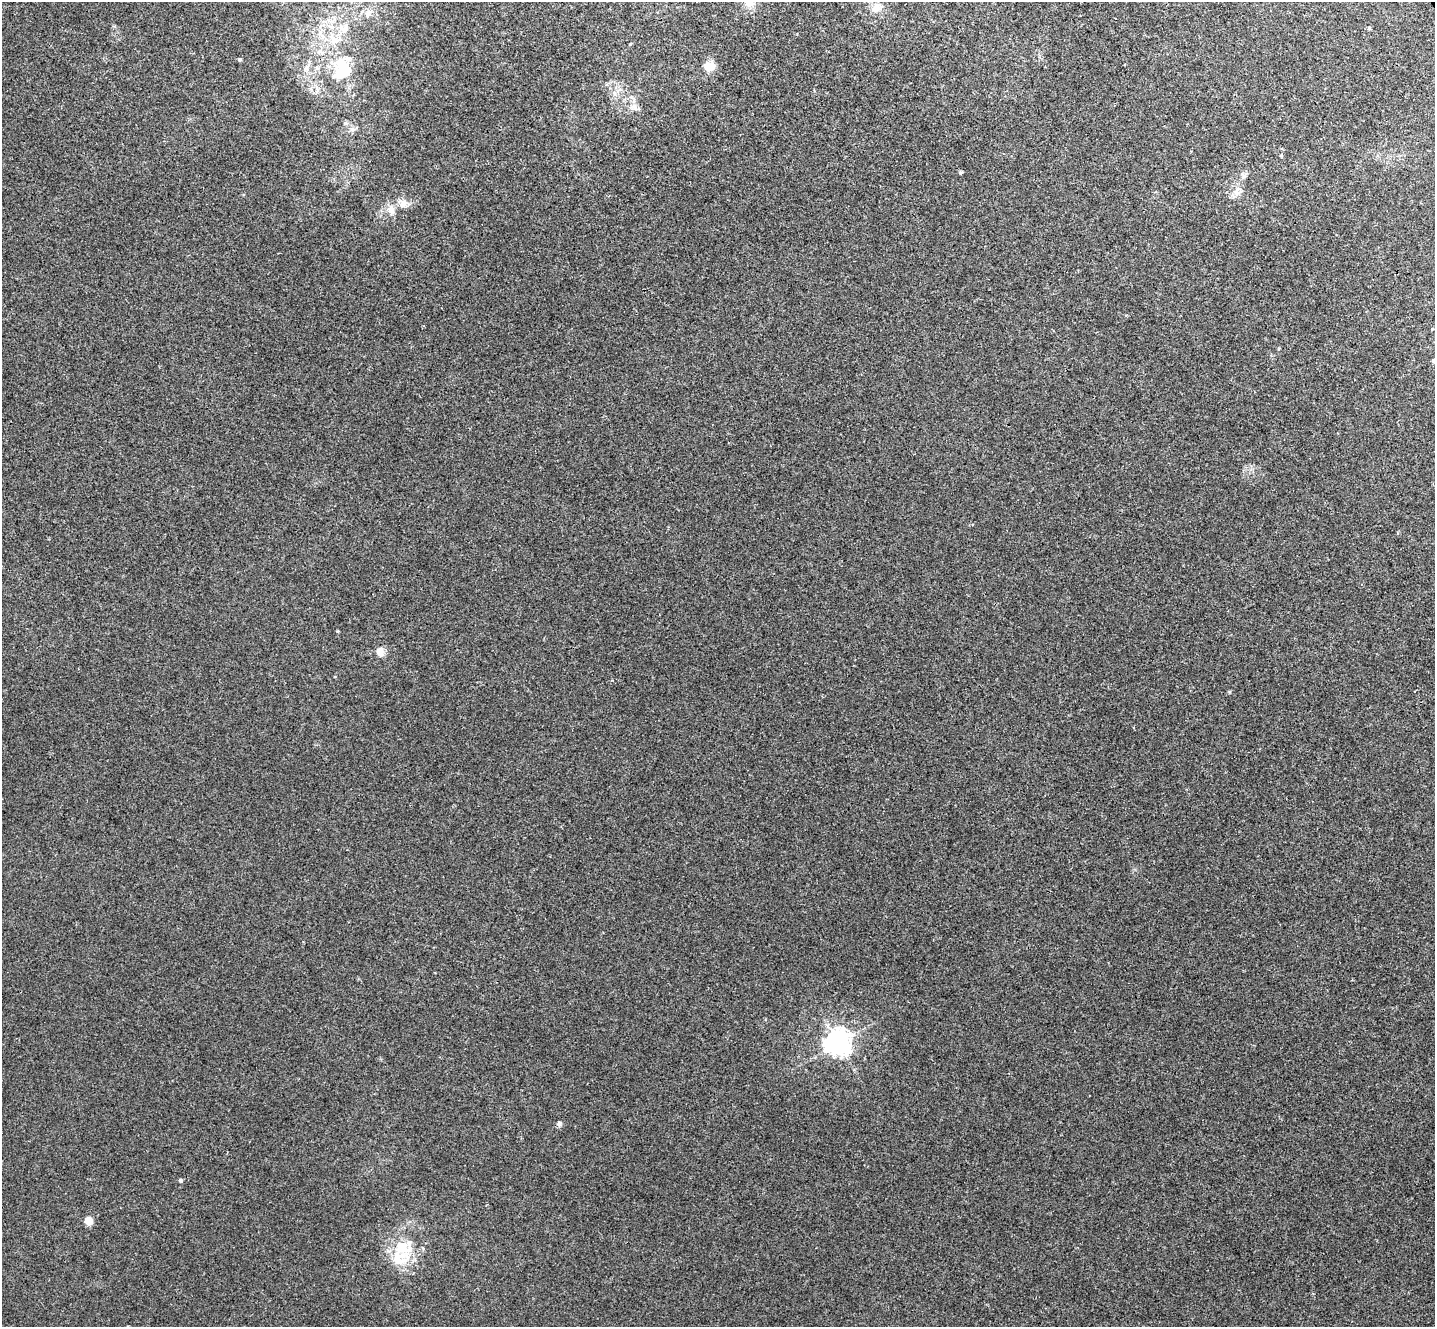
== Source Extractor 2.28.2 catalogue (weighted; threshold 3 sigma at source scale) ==
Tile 10 of 4 x 4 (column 2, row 3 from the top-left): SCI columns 1484-2916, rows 1513-2837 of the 5836 x 5807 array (HDU 1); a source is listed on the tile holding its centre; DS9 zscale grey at full resolution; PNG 1437 x 1329 px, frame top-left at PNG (2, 2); no overlay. Shown black and unused: <1% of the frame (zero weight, under 3 of 4 exposures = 6% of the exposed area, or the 3 px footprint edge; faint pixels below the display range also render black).
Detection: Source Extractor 2.28.2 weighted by HDU 2 'WHT'; one run over the whole footprint, this tile lists its part. Background 0.00452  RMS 0.003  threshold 0.0135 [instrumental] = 3 sigma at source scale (4.5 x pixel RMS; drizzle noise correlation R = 1.50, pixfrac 1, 0.05/0.05 arcsec/px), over >= 5 px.
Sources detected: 26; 2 inside a brighter listed object's ellipse — not listed separately; the other 24 listed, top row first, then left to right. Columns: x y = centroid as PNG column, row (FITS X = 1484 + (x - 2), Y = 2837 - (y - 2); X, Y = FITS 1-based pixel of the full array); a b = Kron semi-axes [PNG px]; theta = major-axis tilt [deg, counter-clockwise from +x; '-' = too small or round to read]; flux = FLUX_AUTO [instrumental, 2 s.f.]
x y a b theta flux
749 2 14 11 -53 3.3
877 7 15 11 52 2.5
367 14 10 7 67 1.4
344 29 13 10 -31 2.6
334 41 13 9 20 3
630 44 5 3 - 0.27
239 59 4 4 - 0.44
709 66 13 10 1 3.2
317 68 7 5 -43 0.67
341 70 32 22 80 14
352 129 7 6 - 0.9
960 173 5 5 - 0.37
1237 191 16 6 75 1.9
403 204 13 9 53 2.2
391 210 13 10 -58 2.3
1432 329 4 4 - 0.27
1434 360 6 5 - 1
338 631 3 3 - 0.28
380 652 13 10 -84 1.9
838 1043 9 8 - 280
559 1124 7 6 - 0.68
180 1180 4 4 - 0.58
88 1220 8 7 - 2.9
399 1259 23 22 - 8.7
Overlapping masked pixels (flux is a lower limit): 1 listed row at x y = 341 70
Isophote crosses this tile's border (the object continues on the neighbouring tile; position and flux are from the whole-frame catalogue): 2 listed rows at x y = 749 2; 1434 360
Unlisted compact peaks at least as high as the median listed source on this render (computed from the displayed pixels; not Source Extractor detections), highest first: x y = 612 680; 1369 28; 1126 315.